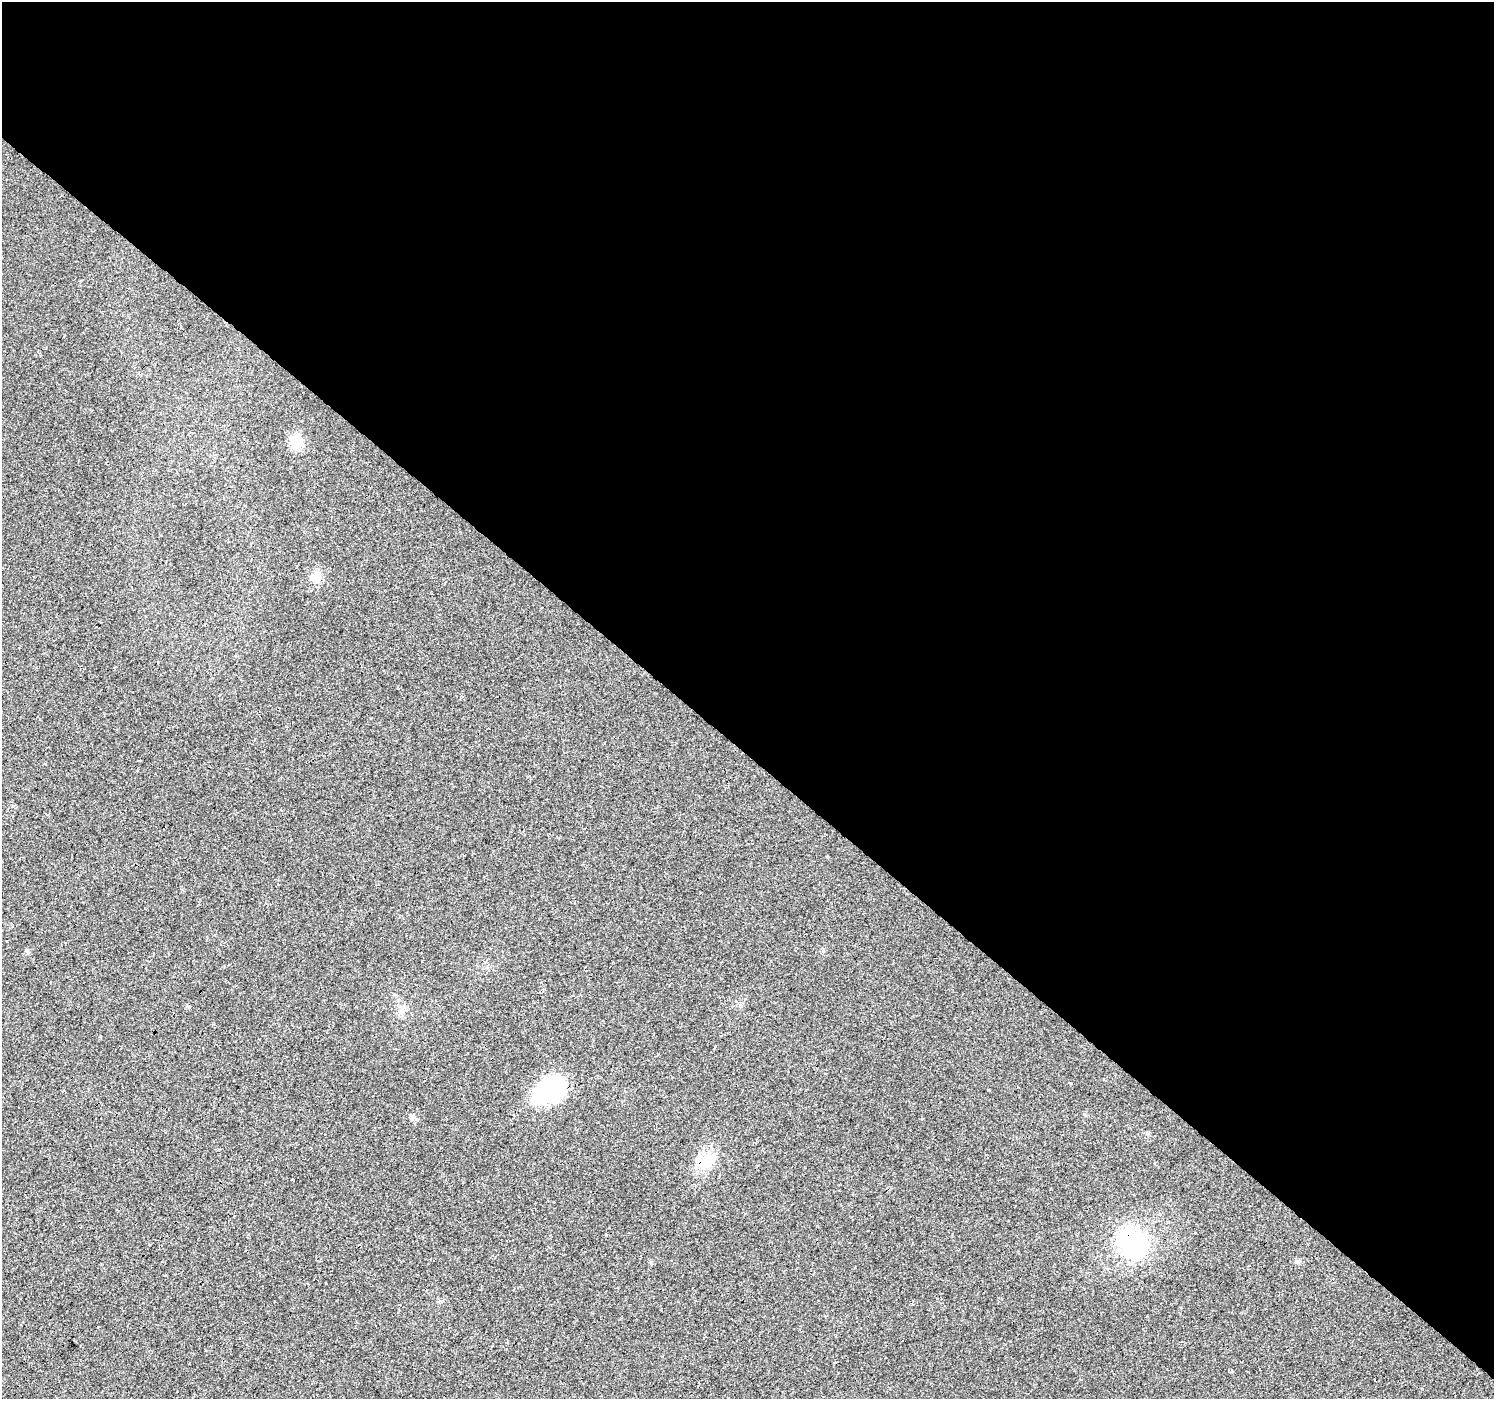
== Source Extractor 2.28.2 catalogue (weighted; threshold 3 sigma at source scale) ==
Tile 3 of 4 x 4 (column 3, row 1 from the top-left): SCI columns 3027-4518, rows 4398-5794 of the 6058 x 6067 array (HDU 1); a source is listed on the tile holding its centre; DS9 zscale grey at full resolution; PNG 1496 x 1401 px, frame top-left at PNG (2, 2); no overlay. Shown black and unused: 54% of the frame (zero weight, under 3 of 4 exposures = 5% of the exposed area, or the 3 px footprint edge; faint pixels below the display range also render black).
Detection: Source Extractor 2.28.2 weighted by HDU 2 'WHT'; one run over the whole footprint, this tile lists its part. Background 0.0252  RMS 0.0069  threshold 0.0311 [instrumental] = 3 sigma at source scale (4.5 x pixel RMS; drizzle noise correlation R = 1.50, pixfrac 1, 0.0396/0.0396 arcsec/px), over >= 5 px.
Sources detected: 8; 1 inside a brighter object's white glare — not listed; the other 7 listed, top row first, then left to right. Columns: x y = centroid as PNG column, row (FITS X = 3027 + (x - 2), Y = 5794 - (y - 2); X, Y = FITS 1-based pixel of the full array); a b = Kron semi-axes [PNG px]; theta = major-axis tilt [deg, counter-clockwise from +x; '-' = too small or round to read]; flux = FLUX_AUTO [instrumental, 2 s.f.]
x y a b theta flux
296 442 14 11 77 13
316 578 6 6 - 45
550 1090 34 22 33 67
412 1118 7 4 46 1.4
707 1161 24 15 37 18
1133 1243 29 22 -44 79
1232 1371 3 3 - 2.1
Overlapping masked pixels (flux is a lower limit): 2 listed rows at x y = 550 1090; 1133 1243